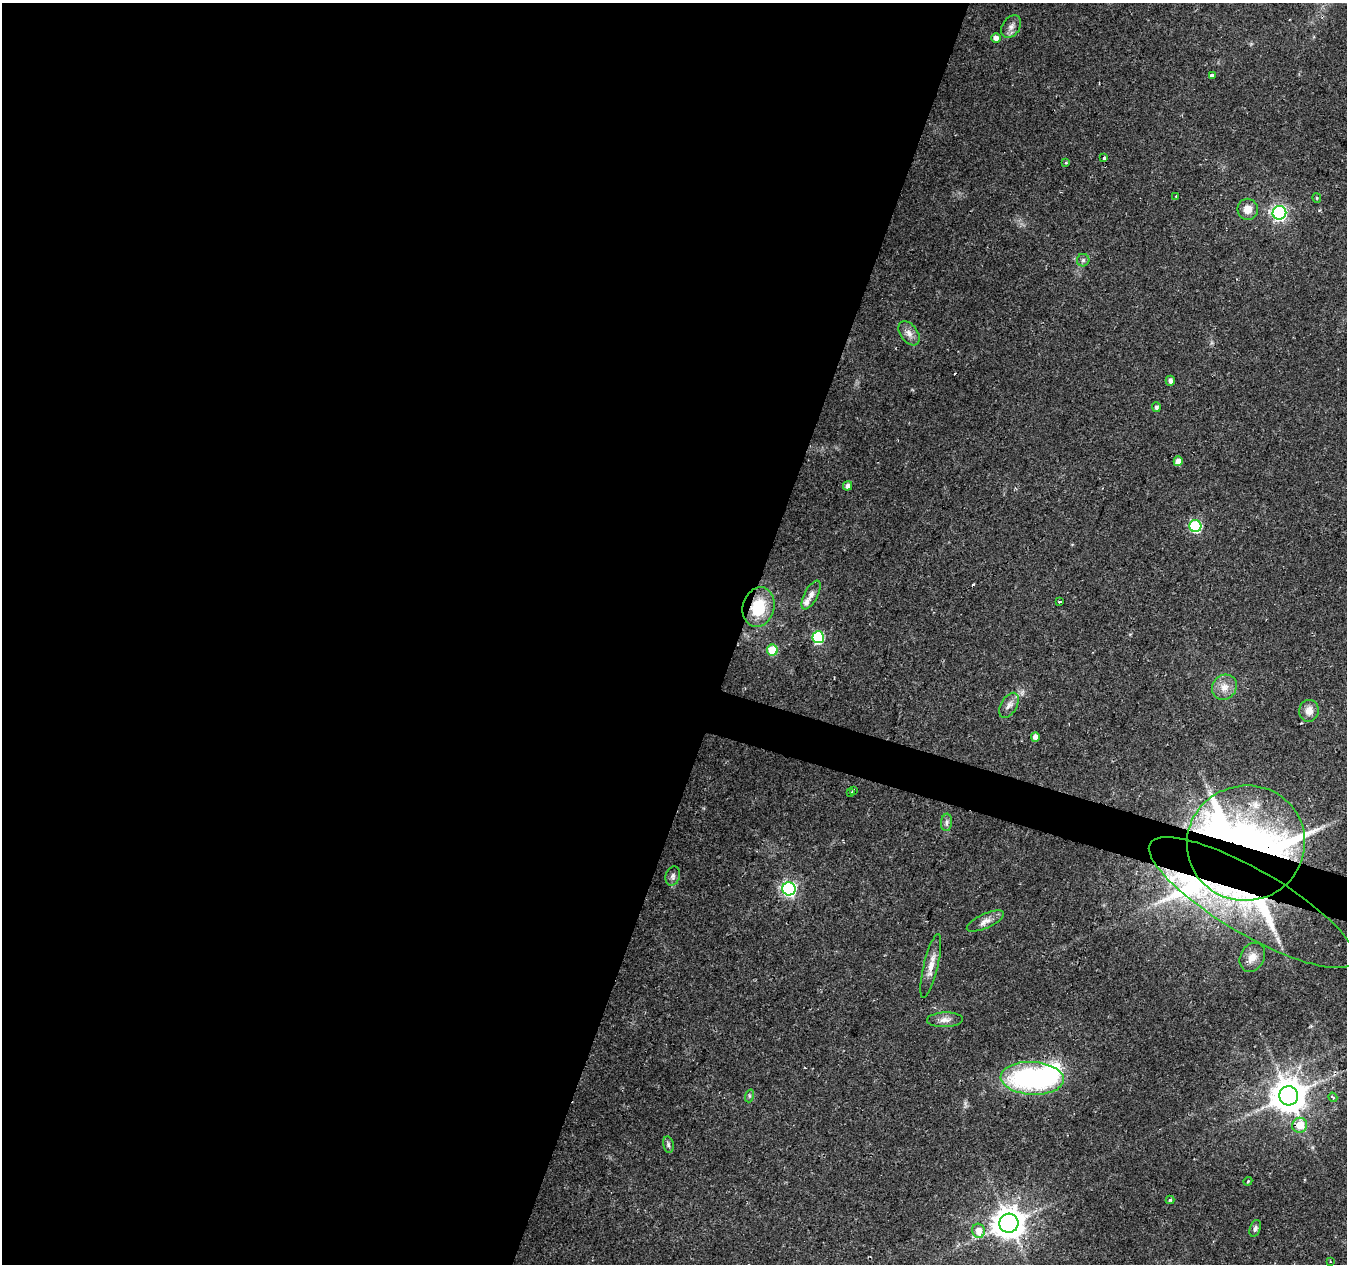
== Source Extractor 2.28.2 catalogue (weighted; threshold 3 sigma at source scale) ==
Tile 5 of 4 x 4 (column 1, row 2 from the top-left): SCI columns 8-1352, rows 2804-4065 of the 5387 x 5542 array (HDU 1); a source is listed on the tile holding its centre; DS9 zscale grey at full resolution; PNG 1349 x 1266 px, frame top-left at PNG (2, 3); each listed source drawn as its Kron ellipse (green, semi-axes under 4 px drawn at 4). Shown black and unused: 57% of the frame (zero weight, under 2 of 3 exposures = <1% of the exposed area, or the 3 px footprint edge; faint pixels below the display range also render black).
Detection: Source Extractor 2.28.2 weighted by HDU 2 'WHT'; one run over the whole footprint, this tile lists its part. Background 0.0295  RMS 0.0033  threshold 0.015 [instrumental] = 3 sigma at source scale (4.5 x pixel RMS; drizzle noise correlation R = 1.50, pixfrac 1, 0.0396/0.0396 arcsec/px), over >= 5 px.
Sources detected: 57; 3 inside a brighter object's white glare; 1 cosmic-ray / hot-pixel residue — neither listed nor drawn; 5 inside a brighter listed object's ellipse — not listed separately; the other 48 listed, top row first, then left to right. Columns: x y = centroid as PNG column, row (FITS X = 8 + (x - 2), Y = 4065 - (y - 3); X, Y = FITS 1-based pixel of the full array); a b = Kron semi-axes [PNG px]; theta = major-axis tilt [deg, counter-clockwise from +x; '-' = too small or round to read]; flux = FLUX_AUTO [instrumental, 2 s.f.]
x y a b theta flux
1011 26 12 8 55 1.8
996 38 5 5 - 2
1212 76 4 3 - 2.9
1104 158 4 3 - 1.3
1066 163 3 3 - 0.48
1176 196 3 3 - 0.68
1317 198 4 4 - 0.38
1248 209 10 10 - 3.3
1279 213 7 7 - 91
1083 260 6 6 - 0.77
909 333 13 8 -53 2.2
1170 381 5 4 - 1.3
1156 407 5 4 - 0.93
1178 461 5 4 - 3.1
848 486 5 4 - 1.3
1195 526 6 6 - 35
811 595 16 6 62 2
1060 601 3 3 - 1
758 607 20 15 74 13
818 637 6 5 - 35
772 650 5 5 - 14
1224 687 13 11 47 3.4
1009 705 14 8 59 1.9
1309 711 11 10 - 2.8
1035 737 4 4 - 2.1
854 790 3 3 - 0.55
851 792 3 3 - 0.63
947 822 9 5 85 1
1246 843 59 57 17 110
673 876 10 7 72 1.2
789 889 7 6 - 79
1252 903 118 32 -30 58
985 921 20 7 24 2.4
1252 957 15 12 61 3.4
931 966 33 7 76 3.9
945 1020 18 7 2 2.3
1032 1078 31 16 -3 64
749 1096 6 4 72 0.57
1289 1096 9 9 - 740
1333 1097 5 3 - 0.69
1300 1125 7 7 - 5.4
668 1145 8 5 -80 0.8
1248 1181 4 3 - 0.36
1170 1200 4 4 - 0.46
1009 1223 9 9 - 500
1255 1228 9 5 72 0.91
978 1231 7 6 - 3.9
1330 1261 3 2 - 0.5
Overlapping masked pixels (flux is a lower limit): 3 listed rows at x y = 758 607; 1246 843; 1252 903